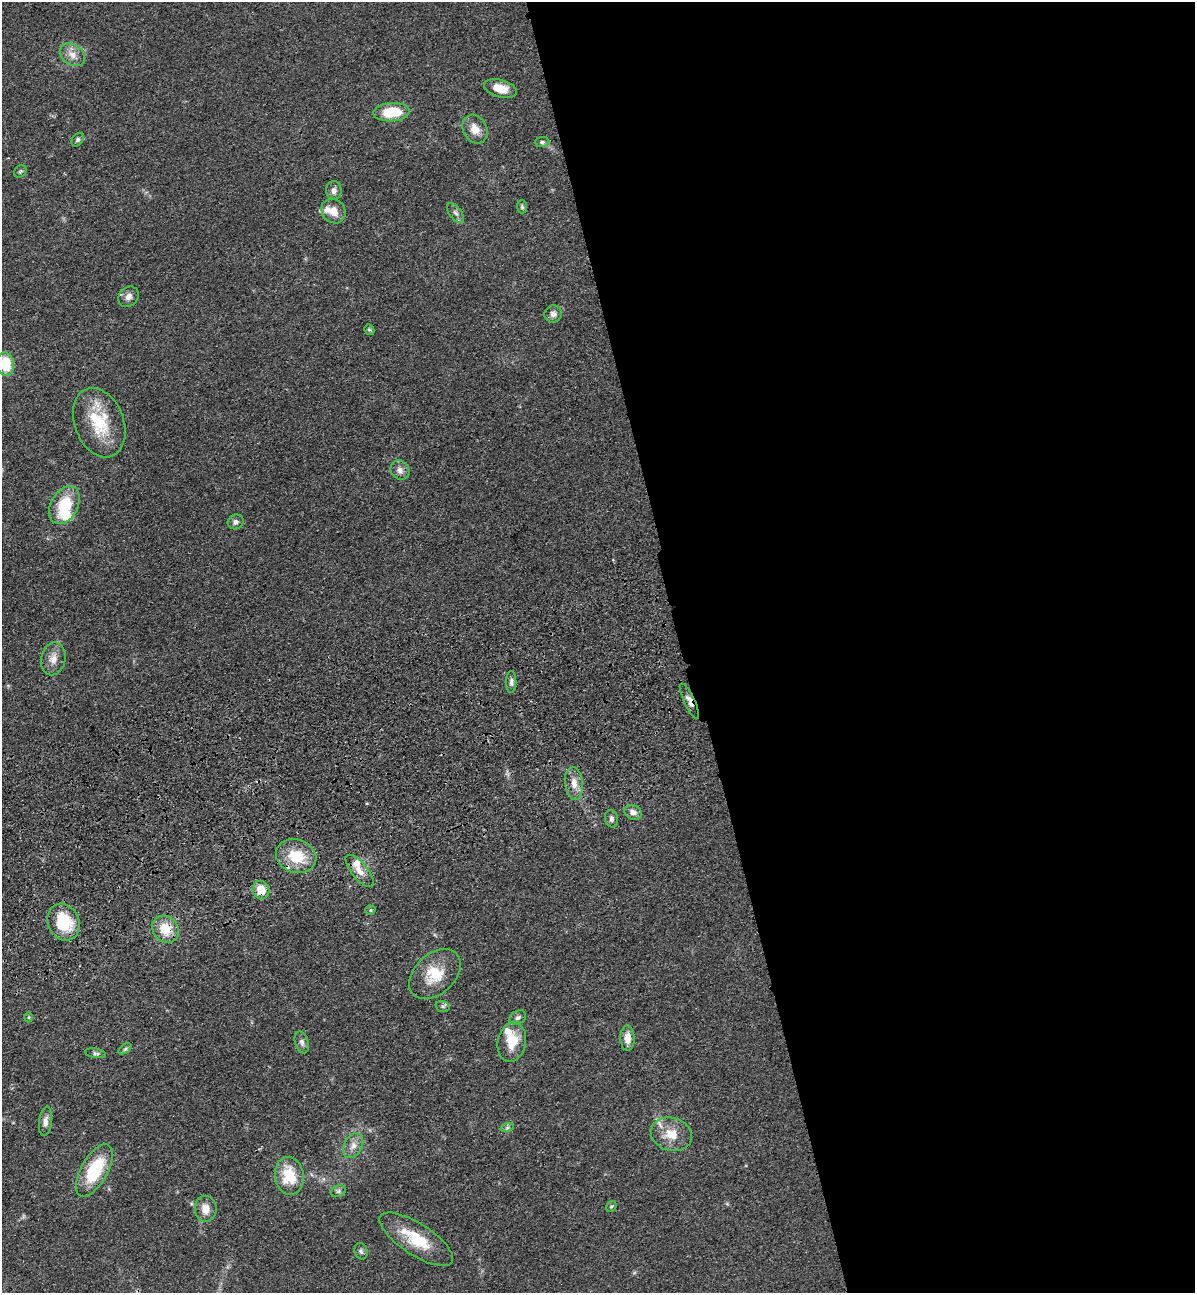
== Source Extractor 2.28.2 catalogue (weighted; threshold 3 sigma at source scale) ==
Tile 8 of 4 x 4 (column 4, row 2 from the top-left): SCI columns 3886-5078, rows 2698-3988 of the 5266 x 5394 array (HDU 1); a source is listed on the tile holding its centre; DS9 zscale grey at full resolution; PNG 1197 x 1295 px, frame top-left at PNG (2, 2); each listed source drawn as its Kron ellipse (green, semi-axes under 4 px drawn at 4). Shown black and unused: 43% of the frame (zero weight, under 3 of 4 exposures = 6% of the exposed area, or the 3 px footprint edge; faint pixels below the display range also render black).
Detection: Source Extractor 2.28.2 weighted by HDU 2 'WHT'; one run over the whole footprint, this tile lists its part. Background 0.056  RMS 0.0058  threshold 0.026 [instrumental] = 3 sigma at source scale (4.5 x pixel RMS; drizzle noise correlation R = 1.50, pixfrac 1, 0.05/0.05 arcsec/px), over >= 5 px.
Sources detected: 57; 1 inside a brighter object's white glare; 1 cosmic-ray / hot-pixel residue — neither listed nor drawn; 4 inside a brighter listed object's ellipse — not listed separately; the other 51 listed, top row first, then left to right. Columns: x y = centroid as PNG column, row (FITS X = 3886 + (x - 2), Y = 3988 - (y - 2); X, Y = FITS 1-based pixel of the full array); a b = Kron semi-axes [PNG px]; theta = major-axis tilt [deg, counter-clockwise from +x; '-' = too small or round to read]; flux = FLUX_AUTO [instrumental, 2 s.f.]
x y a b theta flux
72 55 14 10 -35 5.2
500 88 17 8 -15 8.3
391 112 18 9 4 18
475 129 15 12 -61 6.6
78 140 7 5 52 1.2
542 142 7 5 1 1.2
20 171 7 5 44 0.9
334 191 9 7 89 2.7
522 207 6 5 - 0.98
333 211 13 11 -51 6.8
456 213 11 6 -52 2.3
128 297 11 9 45 3.3
553 314 9 8 - 2.8
369 330 5 4 - 0.88
5 364 12 8 -84 17
99 423 36 24 -69 27
400 470 10 8 -48 3
64 505 20 13 62 22
236 522 8 7 - 1.9
53 659 16 12 78 5.9
511 682 11 5 90 1.9
689 701 20 5 -65 3.7
574 783 16 9 -84 5.5
633 812 9 7 -27 3.1
611 819 9 6 -79 1.8
296 856 20 16 -19 17
360 871 20 8 -51 5.5
261 890 9 8 - 8.6
370 910 5 4 - 0.74
64 922 19 15 -66 24
165 929 15 12 -46 13
435 974 30 20 43 17
443 1006 7 5 -18 1.2
29 1017 5 3 - 0.66
518 1018 9 6 31 1.7
627 1038 12 7 -89 5.8
302 1042 11 6 -73 2.2
512 1042 20 14 79 14
125 1049 7 4 36 0.96
95 1053 10 4 -9 1.4
46 1121 15 6 83 3.4
507 1128 7 4 19 1.1
671 1134 21 16 -16 11
353 1146 13 9 62 4.5
94 1171 29 13 61 32
289 1176 19 14 -82 19
338 1191 7 5 21 1.3
611 1207 6 4 52 0.84
206 1209 13 11 -88 5.6
416 1239 42 15 -33 22
361 1251 8 6 -72 1.5
Overlapping masked pixels (flux is a lower limit): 3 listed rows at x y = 689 701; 261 890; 165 929
Isophote crosses this tile's border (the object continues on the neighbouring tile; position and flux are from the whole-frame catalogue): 1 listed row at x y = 5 364